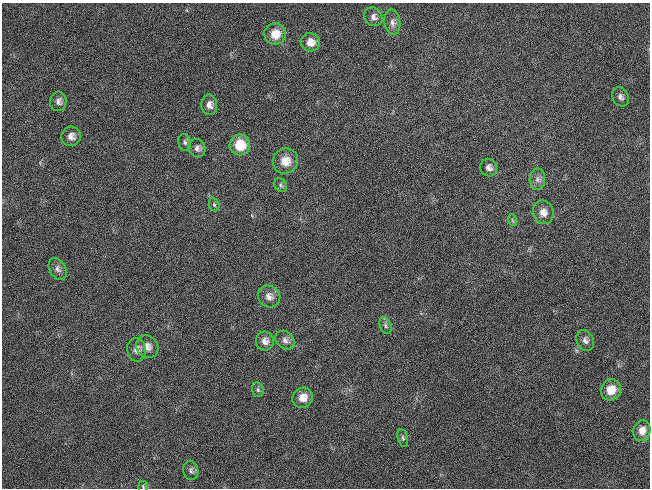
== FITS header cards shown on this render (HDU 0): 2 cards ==
NAXIS1  =                  648 / length of data axis 1
NAXIS2  =                  486 / length of data axis 2

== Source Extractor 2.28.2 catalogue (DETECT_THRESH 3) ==
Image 648 x 486 px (HDU 0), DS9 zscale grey, 1 PNG px = 1 image px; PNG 652 x 490 px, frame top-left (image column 1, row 486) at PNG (2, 3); each listed source drawn as its Kron ellipse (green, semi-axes under 4 px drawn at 4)
Background 118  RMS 26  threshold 78.7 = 3 sigma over >= 5 px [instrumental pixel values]
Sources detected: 33; all 33 listed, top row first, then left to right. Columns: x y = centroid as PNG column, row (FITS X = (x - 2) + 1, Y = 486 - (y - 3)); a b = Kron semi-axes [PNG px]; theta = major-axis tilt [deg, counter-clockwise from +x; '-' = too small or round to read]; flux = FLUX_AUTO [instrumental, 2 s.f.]
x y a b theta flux
373 17 10 8 -48 7800
392 22 13 8 -83 9400
275 34 11 10 - 23000
310 42 9 9 - 16000
620 97 10 8 -58 6400
58 101 9 8 - 8000
209 105 10 8 -85 11000
71 136 10 9 - 11000
185 142 8 6 -75 4800
240 145 10 10 - 45000
197 148 9 8 - 7900
285 161 13 12 - 23000
489 168 9 8 - 7600
537 179 10 8 89 8600
281 185 7 6 - 3900
214 205 7 5 -68 2900
543 212 12 10 -75 15000
512 220 6 3 -71 2500
58 269 12 8 -61 7800
269 296 11 10 - 12000
385 326 9 5 -69 5400
285 340 11 8 -44 8500
585 340 11 8 -66 7700
265 341 9 9 - 11000
147 347 12 10 -47 14000
137 350 11 9 -77 11000
258 390 7 5 -75 4000
611 390 11 9 63 28000
303 398 10 9 - 19000
642 431 10 8 75 16000
403 438 9 5 -76 3900
191 470 9 7 -82 5800
143 486 6 5 - 2500
At the frame edge (FLAGS 8, measured only in part): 1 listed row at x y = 143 486